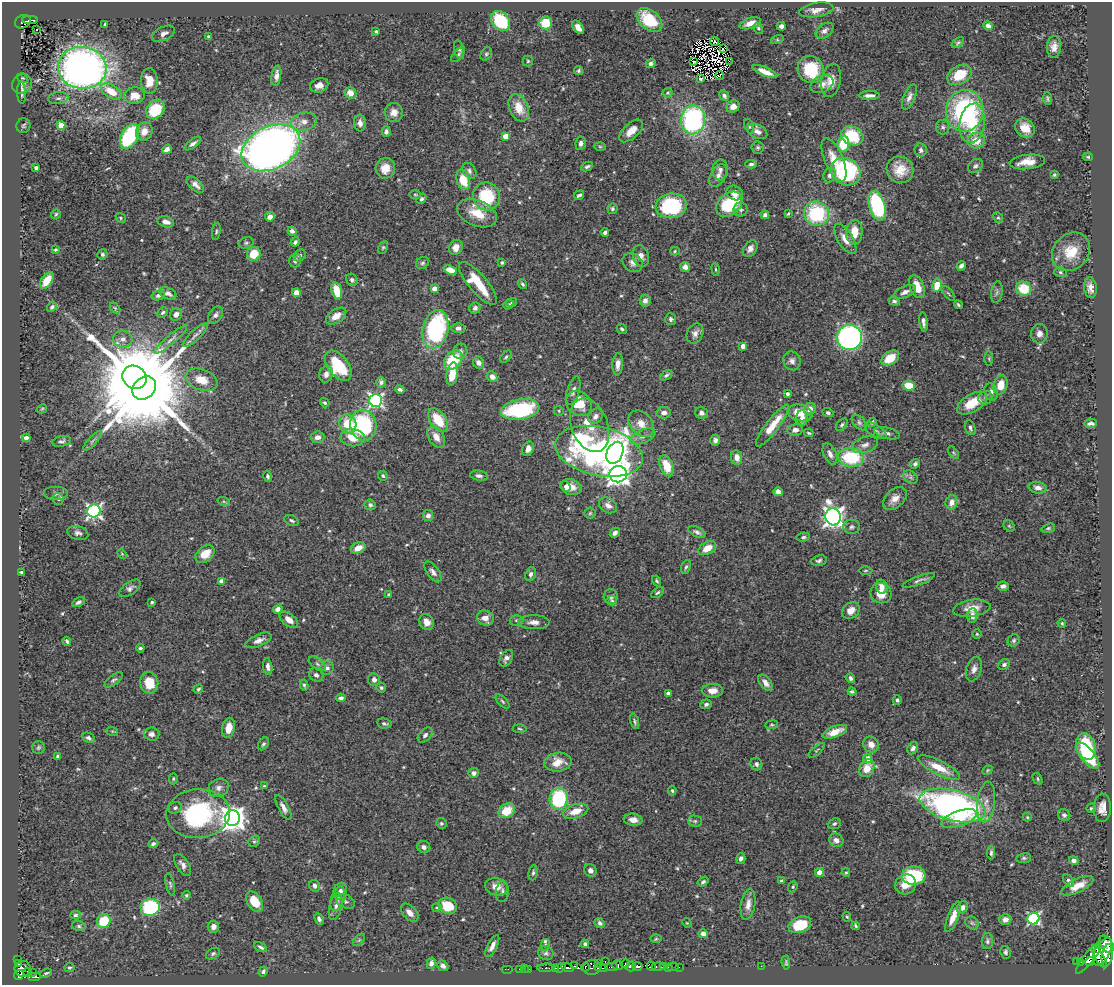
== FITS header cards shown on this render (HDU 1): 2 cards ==
NAXIS1  =                 1110
NAXIS2  =                  983

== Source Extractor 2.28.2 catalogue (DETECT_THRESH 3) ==
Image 1110 x 983 px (HDU 1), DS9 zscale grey, 1 PNG px = 1 image px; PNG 1114 x 987 px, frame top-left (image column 1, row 983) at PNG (2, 2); each listed source drawn as its Kron ellipse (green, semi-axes under 4 px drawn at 4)
Background 0.725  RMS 0.026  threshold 0.0787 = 3 sigma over >= 5 px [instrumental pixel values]
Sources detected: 568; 5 with non-positive FLUX_AUTO (blend fragments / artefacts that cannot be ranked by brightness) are neither listed nor drawn; of the other 563, the 500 brightest by FLUX_AUTO listed and drawn (63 fainter detections omitted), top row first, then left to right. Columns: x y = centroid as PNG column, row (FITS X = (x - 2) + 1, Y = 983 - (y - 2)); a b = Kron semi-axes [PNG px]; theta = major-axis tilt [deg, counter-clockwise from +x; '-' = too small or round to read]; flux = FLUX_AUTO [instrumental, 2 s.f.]
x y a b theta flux
816 10 17 7 9 12
30 20 8 2 0 38
649 20 15 9 -40 65
500 21 11 8 -50 110
23 22 8 6 30 83
545 23 6 6 - 42
750 23 11 5 17 15
105 24 3 3 - 3.1
781 26 4 4 - 8.8
988 26 5 4 - 5.5
578 27 7 4 -51 12
758 28 6 4 -59 3.1
37 29 3 2 - 2.2
376 31 4 3 - 2.5
824 31 10 6 38 6.9
163 34 12 6 26 11
208 36 4 3 - 2.5
777 40 6 4 17 2.7
714 42 4 3 - 2.3
958 43 7 4 36 3.1
1054 47 11 7 85 12
459 49 9 5 -79 4.4
723 49 3 2 - 2.8
458 54 9 4 48 3.6
486 54 7 5 60 3.3
528 61 5 5 - 2.8
729 61 2 2 - 2.5
694 62 3 2 - 2.4
651 63 5 4 - 4.8
82 68 24 21 -7 1100
811 69 14 13 - 74
579 71 4 4 - 3.1
765 72 13 4 -22 15
959 75 13 9 29 46
276 76 10 4 81 11
720 76 5 2 - 2.2
22 78 6 4 -18 2.5
700 79 4 3 - 2.8
831 80 17 10 78 19
149 81 13 8 -86 26
22 84 10 9 - 9.3
822 84 12 8 24 12
319 85 9 7 18 12
111 91 11 6 -32 36
22 93 11 4 -87 5.5
350 93 6 5 - 20
668 93 5 4 - 2.5
869 95 10 4 0 7.8
135 96 10 8 3 21
724 96 5 4 - 5.5
909 97 13 5 68 8.9
58 98 10 6 7 6.9
1047 99 6 4 -86 3.7
733 106 6 6 - 12
519 108 14 9 -67 33
155 109 10 8 50 76
965 111 21 19 79 280
394 112 9 9 - 15
693 120 14 12 83 300
304 122 13 9 13 14
360 123 8 6 -85 8.5
972 123 20 12 81 62
61 125 4 4 - 48
23 126 7 6 - 3.5
749 126 7 4 -68 3.3
943 127 7 6 - 5
1025 128 10 8 -40 29
144 131 9 8 - 17
631 131 14 7 42 19
386 132 5 4 - 6.2
757 132 10 6 -27 9.4
129 136 13 8 60 140
505 136 4 4 - 28
852 136 11 9 -24 70
976 141 9 7 19 29
581 143 7 5 83 7
193 144 10 4 36 6
843 144 8 6 85 63
600 147 6 4 -2 2.5
758 147 6 6 - 3.2
271 148 31 21 26 1400
167 149 5 4 - 8.3
921 150 6 6 - 5.5
1088 157 5 3 - 2.5
834 160 23 9 -67 29
1027 162 18 7 6 25
751 164 6 3 1 4.1
587 166 6 4 27 3.4
975 166 8 6 40 4.9
36 168 4 3 - 4.4
385 168 10 9 - 24
720 170 10 8 86 6.9
900 170 14 13 - 31
469 171 8 6 -54 6.1
846 172 15 13 -30 250
830 175 7 6 - 6.5
1054 175 4 3 - 2.5
718 176 12 7 61 8.9
463 180 10 6 -74 37
195 185 10 5 -41 9.1
735 193 8 7 - 14
415 194 5 3 - 2.1
579 195 5 3 - 3.6
486 196 14 13 - 85
421 199 6 4 54 4.4
729 204 14 11 39 100
671 206 15 12 10 160
877 206 15 8 -74 170
612 209 5 5 - 3.8
741 210 7 7 - 5.4
477 213 21 12 -21 40
56 214 5 4 - 2.3
788 214 4 3 - 2.1
816 214 12 12 - 140
765 215 4 4 - 6.4
270 217 5 4 - 12
121 218 5 4 - 2.4
998 218 6 4 -65 2.9
166 222 8 5 -15 12
216 231 8 4 80 2.9
292 231 4 4 - 5.5
605 232 4 3 - 4.6
854 232 12 8 86 30
845 239 17 7 -58 18
295 242 5 4 - 4.2
246 243 7 5 15 3.6
383 247 7 4 62 2.6
456 247 8 6 59 17
750 248 9 6 56 8.5
55 250 4 4 - 2.3
675 251 5 4 - 2
1071 252 21 17 47 49
102 254 5 5 - 4.5
254 254 7 6 - 41
300 255 6 5 - 4.1
641 256 11 8 -73 11
295 260 7 5 75 5.9
502 262 4 3 - 3.3
422 263 7 5 32 3.6
633 263 11 8 -36 8.8
961 266 5 4 - 6.7
685 267 5 5 - 9.7
716 269 6 3 -81 2.1
450 270 7 4 -23 18
1060 272 6 4 -17 2.9
47 280 9 5 55 35
352 280 6 5 - 4.7
478 283 27 9 -49 64
522 284 5 3 - 3.5
937 285 6 4 81 50
917 287 12 7 -67 27
1090 288 10 6 -85 12
434 289 4 4 - 26
1024 289 8 7 - 53
337 291 9 5 -74 43
905 292 12 5 24 6.9
997 292 11 5 81 4.8
168 293 9 5 -22 8.4
296 293 4 4 - 16
948 293 9 3 -50 2.7
158 295 7 4 14 6
645 301 6 5 - 8
894 301 5 4 - 4.3
512 302 5 4 - 3
508 305 5 4 - 3.1
958 305 4 3 - 2.7
52 307 5 4 - 4.1
115 308 6 4 -45 2.4
475 308 6 5 - 4.5
163 312 6 4 44 3.7
176 314 6 6 - 7.7
215 315 9 6 54 6.7
336 316 11 6 34 20
671 319 6 5 - 4.1
923 322 9 3 -82 7
458 328 7 5 -1 6.3
435 329 19 13 77 220
622 329 5 4 - 3.2
695 333 10 8 64 9.4
1039 334 10 8 87 11
195 335 16 5 43 8.3
849 337 12 12 - 490
123 339 10 8 1 11
171 339 21 4 40 10
743 346 4 4 - 14
460 351 8 7 - 6.3
506 357 7 4 52 3.3
890 358 10 6 34 34
989 359 7 3 -89 2.6
453 360 11 8 47 76
792 361 9 8 - 8.6
479 363 6 5 - 8.9
618 364 11 5 86 11
338 366 17 10 -53 92
326 374 8 6 75 8.6
452 374 12 5 82 41
666 375 7 4 35 3.4
135 377 13 11 -35 16000
492 377 5 5 - 11
202 380 16 10 -19 29
381 382 5 5 - 5.6
1000 385 9 7 74 28
909 386 6 5 - 38
144 388 13 10 43 37000
400 390 5 3 - 4.7
573 391 14 6 74 9.6
991 392 9 6 -73 8.4
787 394 3 3 - 5.4
985 398 7 6 - 5
376 400 6 6 - 400
325 403 5 4 - 3.2
972 403 17 8 31 42
579 404 14 11 -38 45
42 409 5 3 - 2.2
810 409 6 5 - 12
520 410 19 10 9 170
559 411 5 5 - 2.2
828 412 5 4 - 3.4
664 413 7 5 6 9.5
701 413 6 6 - 7.6
800 413 12 8 -13 32
596 416 8 6 53 8.8
802 418 8 5 -88 12
438 420 13 8 -56 51
872 422 5 4 - 3.9
859 423 9 5 -46 5.1
1090 423 7 4 3 5.9
348 424 10 8 -69 46
641 424 15 10 -47 21
363 425 15 13 -79 170
589 425 28 18 -69 72
842 425 7 4 46 3.4
772 426 26 6 52 42
970 428 8 5 -71 5.3
795 430 8 6 13 8.4
875 431 12 6 -32 7.4
809 433 5 3 - 2.5
887 433 13 5 -13 6.8
643 436 13 6 22 10
317 437 7 5 6 10
436 437 12 7 -60 17
26 438 4 4 - 11
353 438 12 8 -7 29
715 440 5 5 - 5.5
61 441 9 5 12 4.5
92 441 13 3 48 5.4
865 445 13 7 17 10
528 449 7 5 67 9.9
599 451 44 24 -12 550
615 453 11 8 67 1600
953 453 7 3 -51 2.3
830 454 11 6 -66 9
737 457 7 5 -81 13
851 457 13 9 -5 110
915 464 5 4 - 4.7
666 466 11 6 -68 36
618 474 8 8 - 1500
268 476 5 4 - 3.8
383 476 5 4 - 3.3
479 476 9 5 -9 5.9
911 477 8 6 -36 5.5
566 486 5 4 - 3.9
571 487 11 7 -19 18
1038 488 9 6 -11 10
778 492 5 4 - 12
56 493 12 7 0 7.4
58 499 6 5 - 2.9
895 499 14 9 43 15
224 502 6 4 -19 2.9
952 502 7 6 - 14
370 505 6 5 - 4.8
608 505 10 7 -31 11
94 511 6 6 - 450
590 513 5 5 - 2.8
428 516 5 5 - 9.7
833 517 8 7 - 1000
291 520 7 5 -26 3.8
1009 526 6 5 - 2.6
852 527 8 7 - 5.3
1048 528 7 4 17 2.9
697 532 10 5 -27 5.9
78 533 10 6 -13 6.7
615 533 5 4 - 5.8
803 537 7 4 9 3.5
358 548 7 5 23 17
707 548 9 6 30 24
122 554 5 4 - 2.2
205 554 11 7 39 30
819 561 8 5 14 4.5
686 567 7 4 67 3.6
865 570 7 3 1 2.1
21 572 3 3 - 2.8
433 572 12 6 -54 7.2
531 574 7 5 69 5.3
919 580 17 4 20 5.6
222 581 4 4 - 12
657 581 5 4 - 3
1003 586 6 4 4 7.4
882 587 7 5 -69 12
130 588 12 6 35 6.7
658 592 7 4 36 3.4
881 593 10 10 - 27
389 594 4 4 - 2.5
611 596 7 7 - 5.9
612 601 5 4 - 2.4
78 602 7 4 28 5.1
152 602 3 3 - 2.9
972 608 19 8 9 20
278 609 5 4 - 9.2
851 610 9 7 38 14
972 616 7 5 86 10
485 618 8 7 - 15
289 620 11 6 -39 17
516 620 7 5 0 3.6
426 622 8 7 - 13
534 622 16 7 -1 13
1062 623 4 3 - 2.1
977 634 5 4 - 2.2
259 640 14 6 23 11
1014 640 6 5 - 3.6
67 641 4 3 - 3.1
140 648 4 3 - 3.1
506 658 9 6 58 7.1
317 664 9 5 -38 4.7
1004 664 6 5 - 4.9
268 667 8 4 -81 7.5
327 668 7 6 - 5.9
974 669 13 7 73 9.5
316 675 7 6 - 6
851 678 5 3 - 4.4
114 680 11 5 37 4.6
374 680 6 6 - 7.2
149 683 11 9 -80 37
766 683 9 5 -52 10
304 685 5 4 - 3.1
381 688 5 4 - 3.6
198 689 5 4 - 2.9
712 691 10 7 1 16
852 692 4 3 - 3.4
668 693 4 3 - 6.9
341 698 5 4 - 5.7
897 700 5 4 - 4
502 701 9 4 -46 3.2
706 704 6 5 - 5
634 721 8 4 -73 3.4
384 724 7 5 -8 3.9
772 725 6 3 7 2.2
228 728 10 6 79 19
519 729 7 3 -3 2.2
112 731 6 3 -18 2.2
835 732 13 5 21 26
152 734 8 6 -10 7.5
425 735 9 6 45 5.8
88 738 7 4 -27 4.9
263 744 7 5 58 3.2
871 744 8 7 - 14
1086 746 13 9 -72 110
38 747 6 6 - 3.3
913 748 6 5 - 6
817 750 10 3 40 2.5
58 756 3 3 - 3.6
1088 756 16 7 -49 77
868 758 4 4 - 19
558 762 14 9 8 24
756 764 6 6 - 5.5
867 768 9 7 61 28
939 768 23 7 -27 36
988 770 5 4 - 2.1
474 773 5 5 - 6.1
173 779 5 4 - 2.6
1038 779 6 4 -60 3
264 786 4 4 - 2.2
218 788 10 8 28 9.1
672 791 5 4 - 2.3
559 799 11 9 80 150
986 802 20 9 83 18
953 805 34 15 -14 610
175 808 7 5 29 3.7
283 808 14 5 -61 9.1
1091 808 4 4 - 2.3
1102 808 14 8 88 17
507 811 8 7 - 42
576 811 13 7 17 25
198 814 32 24 4 220
1064 815 6 5 - 4.8
1027 817 4 4 - 2.1
233 818 7 7 - 1800
959 819 19 7 19 39
633 820 9 6 -5 13
695 821 7 5 -1 3.5
441 823 5 5 - 3
834 824 7 5 24 3.3
836 840 7 6 - 11
254 841 6 5 - 3
153 844 5 4 - 4.3
424 847 7 6 - 6.7
991 853 6 3 89 3.7
741 858 5 4 - 5.6
1024 858 7 5 9 3.6
1074 861 5 4 - 8.2
183 865 12 6 -58 9.6
590 870 6 6 - 7.3
533 873 8 4 83 4
819 873 4 4 - 26
846 873 4 4 - 2.2
914 875 12 9 3 100
781 881 4 4 - 3.6
1069 881 7 4 -58 4.1
703 882 6 4 34 3.7
170 884 11 4 -78 4.1
906 884 10 10 - 24
314 886 6 5 - 6.3
1077 886 17 6 26 25
496 887 11 8 -15 18
793 887 6 4 70 2.4
340 891 8 6 75 8
502 892 10 6 84 6
186 895 4 4 - 2.8
338 899 12 6 71 8.8
254 902 11 7 -56 36
346 902 9 6 -23 5.3
748 904 16 7 80 14
447 906 9 8 - 45
150 907 10 8 10 180
336 907 13 6 75 9.5
962 907 6 5 - 8
437 908 5 4 - 2.2
410 913 11 6 -48 12
75 915 5 4 - 3.1
847 917 5 4 - 2.2
953 917 16 5 69 20
319 919 6 4 -63 5.1
1005 919 6 5 - 11
1033 919 6 6 - 290
104 921 7 6 - 53
600 923 5 4 - 4.6
687 923 5 4 - 2.1
972 923 7 6 - 4.2
800 925 12 7 21 52
79 926 7 5 -17 3.2
856 926 4 3 - 2.4
213 927 6 5 - 11
703 934 5 4 - 10
656 939 6 4 2 2.1
359 940 7 4 45 2.9
987 941 8 5 89 4.2
585 944 4 3 - 3.5
1107 944 9 6 -55 690
545 945 6 4 78 2.7
492 946 12 5 63 9.3
261 947 7 3 -29 4.2
1006 952 6 5 - 4.1
1102 952 15 7 63 1800
546 953 8 7 - 4.9
213 954 8 5 30 3.7
1107 955 11 5 79 1600
1099 957 13 3 -60 1200
1088 958 19 5 52 820
18 960 3 2 - 9.9
605 961 3 2 - 63
786 962 7 4 -83 2.8
1077 962 3 3 - 99
1080 962 3 2 - 15
1090 962 5 3 - 110
18 963 3 3 - 14
431 963 6 4 78 7.3
599 964 3 3 - 61
626 964 4 3 - 190
618 965 5 4 - 190
443 966 6 4 -40 6.5
575 966 4 2 - 15
631 966 5 4 - 190
637 966 5 3 - 350
651 966 5 3 - 90
658 966 6 3 -3 57
761 966 2 2 - 17
585 967 4 2 - 99
592 967 9 7 6 140
612 967 6 2 -1 44
663 967 4 3 - 22
668 967 2 2 - 6.5
673 967 5 3 - 21
679 967 2 2 - 6
69 968 5 4 - 2.7
546 968 8 3 1 42
556 968 4 2 - 200
560 968 6 3 21 300
567 968 6 3 -16 530
601 968 7 3 -4 290
23 969 8 8 - 300
507 969 6 2 0 10
519 969 2 2 - 8.7
525 969 3 2 - 3.2
529 969 2 2 - 6
263 971 5 4 - 3.6
27 972 4 2 - 26
33 972 2 2 - 5.8
46 973 6 3 22 2.9
19 975 5 4 - 180
34 977 7 3 0 40
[63 fainter detections neither listed nor drawn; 5 non-positive-flux detections neither listed nor drawn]